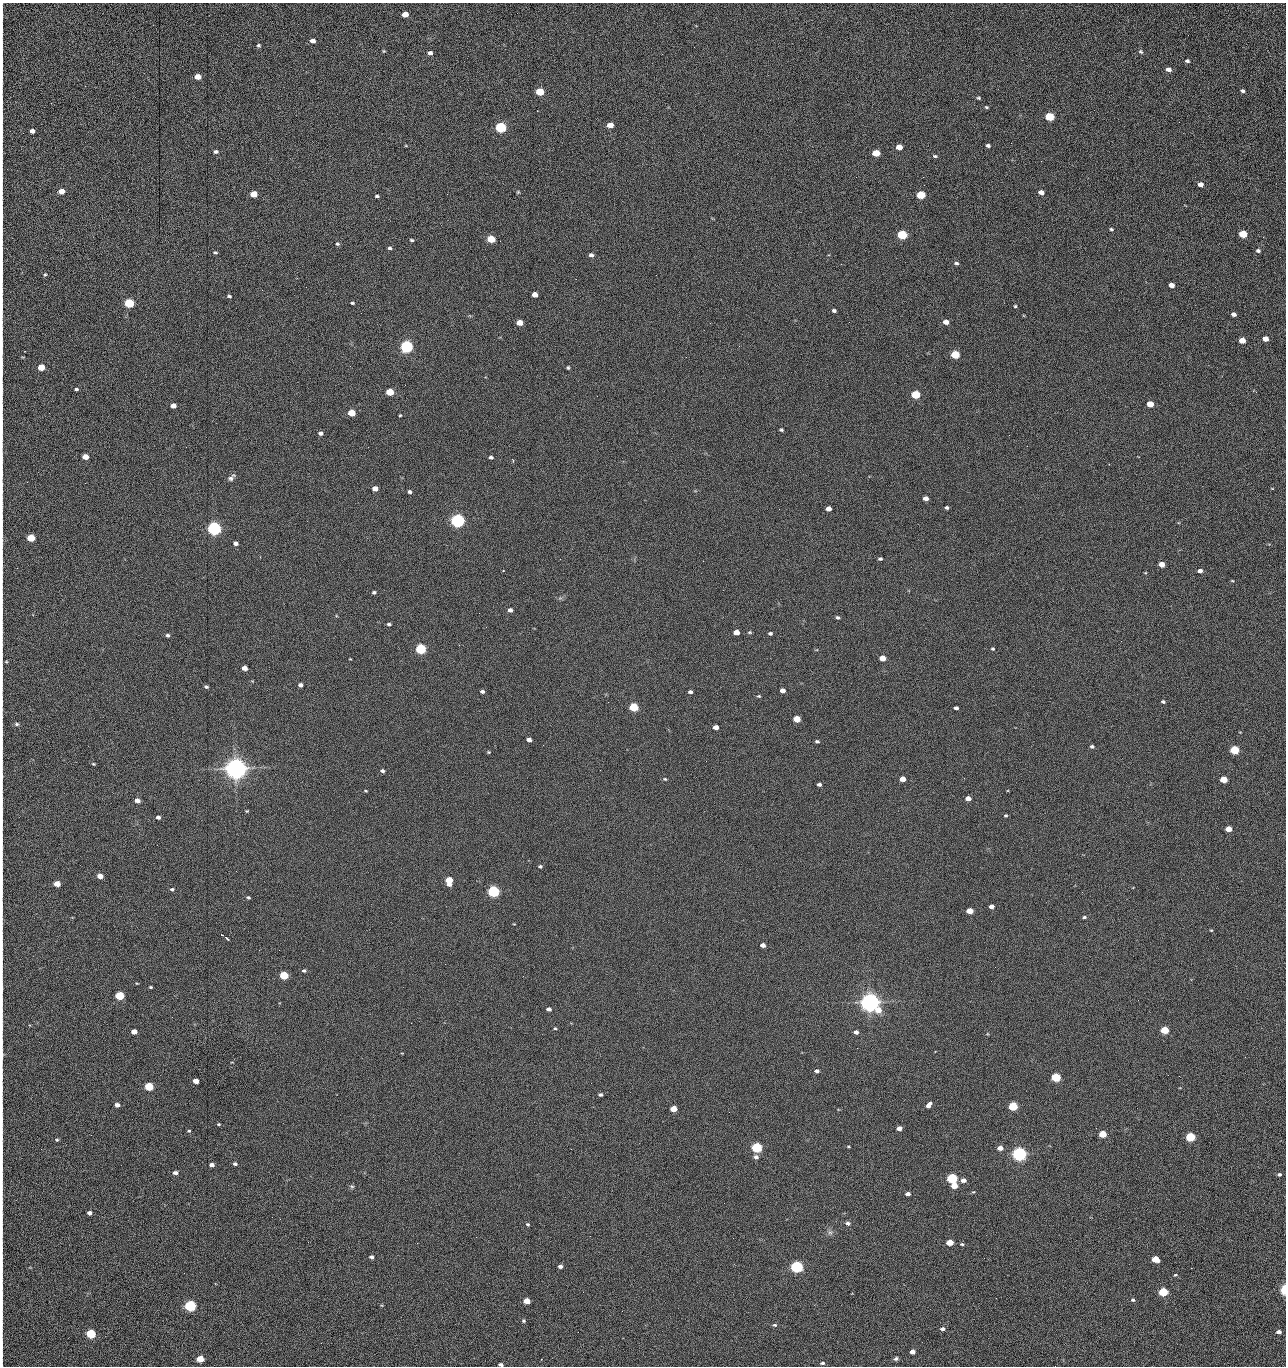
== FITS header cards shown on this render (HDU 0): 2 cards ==
NAXIS1  =                 1284 /fastest changing axis
NAXIS2  =                 1364 /next to fastest changing axis

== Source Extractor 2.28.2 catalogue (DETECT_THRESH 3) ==
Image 1284 x 1364 px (HDU 0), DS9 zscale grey, 1 PNG px = 1 image px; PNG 1288 x 1368 px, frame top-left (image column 1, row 1364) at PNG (2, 3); no overlay
Background 148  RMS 15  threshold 44.7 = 3 sigma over >= 5 px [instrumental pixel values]
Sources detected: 281; all 281 listed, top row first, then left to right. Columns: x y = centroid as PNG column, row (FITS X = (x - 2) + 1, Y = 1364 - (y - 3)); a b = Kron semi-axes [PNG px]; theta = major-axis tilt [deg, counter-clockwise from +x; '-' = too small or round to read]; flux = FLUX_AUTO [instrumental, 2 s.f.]
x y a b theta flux
2 13 24 2 90 3.3e+03
405 14 5 4 - 1.3e+04
1188 35 2 2 - 7.1e+02
313 41 5 4 - 5.1e+03
258 45 5 5 - 1.6e+03
384 51 4 4 - 1.0e+03
1141 52 6 5 - 1.8e+03
430 53 4 4 - 2.8e+03
1187 61 6 5 - 1.9e+03
2 68 17 2 90 3.3e+03
1168 69 6 5 - 4.8e+03
197 77 5 4 - 1.4e+04
1242 91 5 4 - 2.2e+03
540 92 5 4 - 4.3e+04
979 98 5 4 - 1.3e+03
2 102 24 2 90 4.6e+03
986 107 5 4 - 1.2e+03
1049 117 5 5 - 6.3e+04
1179 122 2 2 - 7.3e+02
610 125 5 4 - 1.5e+04
501 127 5 5 - 1.6e+05
32 131 4 4 - 5.1e+03
988 145 4 3 - 2.2e+03
899 147 5 4 - 1.2e+04
2 151 12 2 90 2.3e+03
216 152 5 4 - 2.5e+03
876 153 5 4 - 2.8e+04
935 156 6 4 -10 1.6e+03
1041 161 2 2 - 1.4e+03
856 177 2 2 - 1.6e+03
923 177 2 2 - 2.0e+04
2 179 9 2 90 1.5e+03
1200 184 5 4 - 6.4e+03
61 191 5 4 - 1.1e+04
518 192 4 4 - 1.1e+03
1041 192 5 4 - 5.9e+03
253 194 5 4 - 2.1e+04
921 195 5 5 - 5.3e+04
377 196 5 3 - 1.5e+03
2 215 15 2 90 2.1e+03
1111 229 4 3 - 1.6e+03
2 232 11 2 90 1.6e+03
1243 234 5 4 - 4.4e+04
902 235 5 5 - 1.0e+05
1263 237 2 2 - 7.2e+02
491 239 5 4 - 4.1e+04
412 240 5 4 - 1.4e+03
337 244 5 5 - 1.8e+03
390 248 5 4 - 1.9e+03
1258 251 6 5 - 2.1e+03
215 252 4 3 - 1.4e+03
591 255 5 4 - 3.0e+03
956 263 5 4 - 1.9e+03
841 264 2 2 - 1.9e+04
2 271 15 2 90 2.9e+03
45 275 5 4 - 1.4e+03
1171 285 5 4 - 7.5e+03
306 287 2 2 - 4.2e+02
535 294 5 4 - 9.4e+03
229 296 5 3 - 1.7e+03
129 303 5 5 - 1.0e+05
352 303 4 3 - 1.2e+03
1015 306 3 3 - 1.2e+03
2 309 18 2 90 2.5e+03
834 311 4 3 - 2.2e+03
1234 314 5 4 - 3.9e+03
849 322 2 2 - 4.5e+02
946 322 5 4 - 7.7e+03
519 323 5 4 - 1.6e+04
710 323 2 2 - 2.4e+03
1265 339 5 4 - 1.1e+04
1242 340 5 4 - 1.6e+04
2 344 9 2 90 1.4e+03
406 347 5 5 - 3.0e+05
25 351 2 2 - 6.3e+02
955 354 5 4 - 5.9e+04
350 366 3 2 - 1.7e+03
41 367 5 4 - 2.5e+04
568 368 4 3 - 1.4e+03
2 371 17 2 90 2.8e+03
76 389 4 4 - 1.8e+03
390 392 5 4 - 3.7e+04
1256 392 3 3 - 1.2e+03
915 395 5 4 - 6.1e+04
1150 404 5 4 - 1.9e+04
173 406 5 4 - 8.9e+03
351 413 5 4 - 2.9e+04
400 415 3 2 - 9.3e+02
2 417 9 2 90 1.6e+03
2 429 11 2 90 1.6e+03
781 430 4 3 - 1.6e+03
320 433 5 4 - 3.6e+03
1009 435 2 2 - 2.4e+03
186 447 2 2 - 2.0e+03
85 457 5 4 - 1.3e+04
491 457 5 4 - 2.4e+03
513 460 6 3 -60 1.4e+03
2 473 10 2 90 1.5e+03
231 477 11 5 47 3.3e+03
85 483 2 2 - 6.1e+02
375 488 5 4 - 1.0e+04
1272 488 4 3 - 6.6e+02
409 492 4 3 - 2.3e+03
926 498 5 4 - 6.1e+03
947 508 3 3 - 1.7e+03
828 509 5 4 - 8.6e+03
457 520 5 5 - 5.1e+05
214 528 5 5 - 5.4e+05
2 533 19 2 90 3.4e+03
31 538 5 4 - 4.2e+04
235 543 5 4 - 3.9e+03
260 557 2 2 - 6.2e+02
880 559 4 3 - 1.8e+03
2 560 13 2 90 2.4e+03
1162 564 5 4 - 1.4e+04
503 570 3 2 - 7.2e+02
1200 571 4 4 - 3.9e+03
1232 581 4 3 - 8.2e+02
374 592 4 4 - 2.0e+03
2 610 10 2 90 1.7e+03
510 610 4 4 - 4.3e+03
838 617 5 4 - 1.7e+03
389 624 4 4 - 2.0e+03
736 632 5 4 - 1.0e+04
750 632 6 4 0 1.3e+03
770 633 5 4 - 1.7e+03
168 635 5 4 - 1.9e+03
459 645 2 2 - 5.0e+02
421 649 5 5 - 1.6e+05
993 649 5 4 - 1.1e+03
882 658 5 4 - 1.4e+04
6 662 5 3 - 1.1e+03
244 668 5 4 - 7.6e+03
300 685 4 4 - 4.1e+03
206 687 4 3 - 1.8e+03
782 690 5 4 - 6.3e+03
482 691 4 3 - 2.5e+03
690 692 4 3 - 2.5e+03
759 696 5 4 - 1.2e+03
1163 702 4 3 - 1.8e+03
2 703 11 2 90 1.8e+03
633 707 5 4 - 6.6e+04
956 708 4 3 - 2.4e+03
797 719 5 4 - 2.8e+04
17 724 6 5 - 1.9e+03
716 727 5 4 - 7.8e+03
2 733 9 2 90 1.4e+03
529 740 4 4 - 4.4e+03
817 741 4 3 - 1.8e+03
2 745 12 2 90 1.9e+03
543 745 2 2 - 2.2e+03
1092 746 5 4 - 2.1e+03
1234 750 5 4 - 7.8e+04
489 752 4 4 - 1.0e+03
706 761 2 2 - 1.5e+03
93 764 5 3 - 1.1e+03
236 768 7 6 - 1.5e+06
382 771 4 3 - 2.4e+03
2 776 8 2 -86 1.6e+03
665 779 4 4 - 1.2e+03
902 779 5 4 - 1.1e+04
1224 779 5 4 - 2.6e+04
819 784 4 4 - 3.2e+03
365 791 4 3 - 9.1e+02
2 799 9 2 90 1.6e+03
968 799 5 4 - 8.2e+03
137 800 4 4 - 6.8e+03
247 811 4 3 - 9.5e+02
1006 815 4 4 - 1.2e+03
158 817 4 3 - 3.8e+03
1228 829 5 4 - 1.6e+04
2 846 11 2 90 1.8e+03
540 866 4 3 - 1.8e+03
100 876 5 4 - 1.2e+04
2 877 10 2 90 1.6e+03
449 880 6 5 - 2.8e+04
57 884 5 4 - 1.6e+04
172 889 4 4 - 1.8e+03
493 891 5 5 - 2.4e+05
2 894 8 2 90 1.4e+03
248 897 4 3 - 1.4e+03
991 906 4 4 - 5.8e+03
970 911 5 4 - 2.0e+04
1084 917 5 3 - 1.9e+03
1211 930 4 3 - 8.1e+02
222 935 3 2 - 2.0e+03
227 938 4 2 - 1.4e+03
2 944 8 2 90 1.3e+03
763 945 4 4 - 6.2e+03
304 971 5 4 - 2.0e+03
284 975 5 4 - 6.2e+04
523 976 2 2 - 1.3e+03
137 983 5 3 - 8.5e+02
150 987 3 3 - 1.2e+03
2 989 14 2 90 2.5e+03
119 996 5 4 - 7.7e+04
870 1002 7 6 - 1.2e+06
549 1009 4 4 - 4.4e+03
411 1023 2 2 - 3.6e+03
2 1027 11 2 90 1.9e+03
555 1028 5 4 - 1.1e+03
1165 1030 5 4 - 4.9e+04
134 1032 5 4 - 1.1e+04
856 1032 5 4 - 3.8e+03
857 1048 3 2 - 9.2e+02
2 1054 17 3 -89 3.1e+03
1245 1057 3 2 - 1.4e+03
817 1071 5 4 - 3.3e+03
1179 1076 2 2 - 1.7e+03
1056 1077 5 4 - 9.0e+04
196 1081 5 4 - 1.1e+04
149 1086 5 4 - 6.6e+04
600 1094 4 3 - 2.0e+03
117 1105 4 4 - 5.5e+03
929 1105 7 4 51 4.9e+03
1013 1106 5 4 - 7.5e+04
673 1109 5 4 - 2.1e+04
729 1112 2 2 - 6.8e+02
2 1120 13 2 90 1.9e+03
219 1124 4 3 - 1.1e+03
899 1128 5 4 - 7.3e+03
189 1131 4 4 - 1.1e+03
1103 1134 5 4 - 3.3e+04
91 1135 3 2 - 1.6e+03
1190 1137 5 4 - 1.0e+05
57 1140 4 3 - 1.3e+03
848 1146 3 3 - 9.1e+02
757 1147 5 4 - 1.5e+05
2 1148 8 2 90 1.2e+03
1000 1148 5 4 - 7.9e+03
571 1149 2 2 - 6.9e+02
1019 1154 5 5 - 6.1e+05
756 1157 6 5 - 3.6e+03
235 1164 4 4 - 2.4e+03
212 1165 4 4 - 4.6e+03
175 1173 5 4 - 3.8e+03
1279 1174 5 4 - 1.9e+03
2 1175 10 2 90 1.6e+03
952 1178 5 4 - 1.5e+05
963 1180 5 4 - 6.6e+03
352 1186 7 5 -32 1.6e+03
954 1186 5 4 - 1.7e+04
973 1192 4 3 - 9.2e+02
908 1194 4 3 - 4.6e+03
89 1213 4 4 - 4.2e+03
280 1219 3 2 - 1.6e+03
848 1223 7 5 -12 2.2e+03
527 1224 5 4 - 1.5e+03
830 1232 7 4 -1 2.3e+03
476 1237 2 2 - 8.4e+03
308 1242 3 2 - 1.3e+03
950 1242 5 4 - 2.0e+04
417 1243 2 2 - 3.7e+03
962 1244 5 4 - 1.5e+03
371 1257 4 3 - 2.9e+03
1155 1259 5 4 - 2.8e+04
560 1266 5 4 - 3.5e+03
797 1267 5 4 - 3.1e+05
1175 1275 4 3 - 1.2e+03
1284 1290 5 3 - 8.0e+04
1163 1292 5 4 - 8.1e+04
996 1298 2 2 - 1.9e+03
1133 1300 6 4 -21 1.9e+03
527 1301 5 4 - 1.8e+04
2 1305 25 2 90 4.8e+03
190 1306 5 5 - 2.4e+05
622 1311 2 2 - 4.9e+02
523 1321 4 4 - 1.5e+03
774 1325 7 4 -1 1.8e+03
942 1329 5 4 - 3.9e+03
578 1332 2 2 - 2.3e+03
1279 1332 4 3 - 5.2e+03
91 1334 5 4 - 9.4e+04
2 1346 23 2 90 3.6e+03
912 1352 5 4 - 7.1e+03
200 1359 5 4 - 3.1e+04
541 1359 3 2 - 8.4e+02
896 1359 5 4 - 2.2e+03
822 1363 6 4 6 1.9e+03
501 1365 5 3 - 2.9e+03
1055 1366 2 2 - 1.4e+03
At the frame edge (FLAGS 8, measured only in part): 37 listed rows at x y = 2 13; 2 68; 2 102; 2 151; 2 179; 2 215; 2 232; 2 271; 2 309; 2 344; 2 371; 2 417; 2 429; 2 473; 2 533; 2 560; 2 610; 2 703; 2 733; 2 745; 2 776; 2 799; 2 846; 2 877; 2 894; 2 944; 2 989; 2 1027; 2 1054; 2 1120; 2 1148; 2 1175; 1284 1290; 2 1305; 2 1346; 501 1365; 1055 1366

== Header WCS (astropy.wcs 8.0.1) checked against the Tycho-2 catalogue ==
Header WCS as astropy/WCSLIB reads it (CRVAL/CRPIX/CD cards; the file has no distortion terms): RA---TAN/DEC--TAN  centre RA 15:41:40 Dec +51:59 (235.42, +51.99 deg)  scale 1.26 arcsec/px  FOV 26.9' x 28.5'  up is +92 deg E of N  parity flipped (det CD > 0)
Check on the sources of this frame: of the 60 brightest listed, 10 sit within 2.0 arcsec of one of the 11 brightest Tycho-2 stars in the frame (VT <= 12.29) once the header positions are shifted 0.59 arcsec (0.37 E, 0.46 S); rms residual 1.07 arcsec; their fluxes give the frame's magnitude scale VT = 25.21 - 2.5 log10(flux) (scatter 0.23 mag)
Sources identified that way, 10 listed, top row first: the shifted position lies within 2.0 arcsec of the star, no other Tycho-2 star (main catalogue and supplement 1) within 4.0 arcsec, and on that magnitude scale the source's flux lands within +1.5 / -3 mag of the star's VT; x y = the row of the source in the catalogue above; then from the Tycho-2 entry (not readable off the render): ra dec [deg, ICRS J2000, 3 dp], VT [Tycho-2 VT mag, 2 dp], TYC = Tycho-2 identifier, HIP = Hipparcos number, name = IAU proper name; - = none
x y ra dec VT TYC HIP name
406 347 235.614 +52.064 11.61 3489-1132-1 - -
457 520 235.514 +52.049 11.19 3489-1407-1 - -
214 528 235.515 +52.133 11.12 3489-1380-1 - -
236 768 235.378 +52.130 9.31 3489-1322-1 76850 -
493 891 235.303 +52.042 11.52 3489-958-1 - -
870 1002 235.232 +51.912 9.59 3489-824-1 - -
1019 1154 235.143 +51.862 10.97 3489-1016-1 - -
952 1178 235.131 +51.886 12.29 3489-908-1 - -
797 1267 235.084 +51.941 11.45 3489-1346-1 - -
190 1306 235.075 +52.152 11.74 3489-912-1 - -